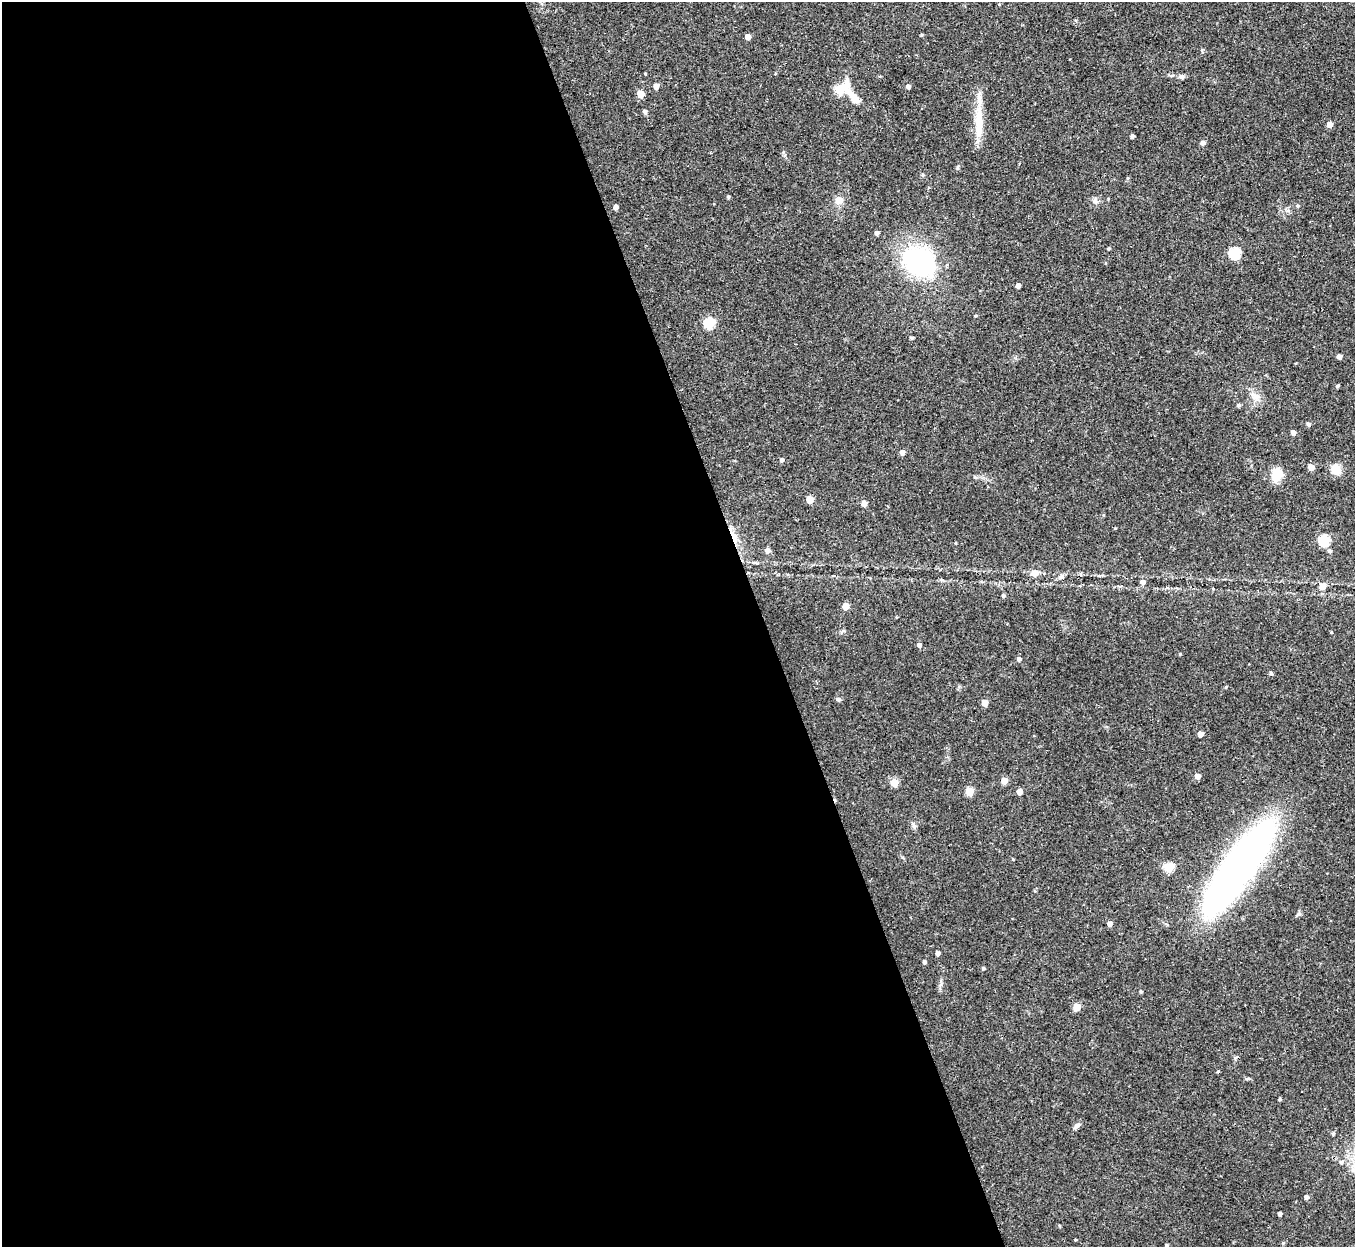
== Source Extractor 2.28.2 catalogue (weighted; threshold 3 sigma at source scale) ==
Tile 9 of 4 x 4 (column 1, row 3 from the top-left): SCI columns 1-1353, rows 1388-2632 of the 5413 x 5393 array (HDU 1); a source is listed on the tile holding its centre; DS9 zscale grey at full resolution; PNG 1357 x 1249 px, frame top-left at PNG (2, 2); no overlay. Shown black and unused: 56% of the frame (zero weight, under 2 of 3 exposures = <1% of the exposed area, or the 3 px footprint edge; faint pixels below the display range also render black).
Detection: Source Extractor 2.28.2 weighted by HDU 2 'WHT'; one run over the whole footprint, this tile lists its part. Background 0.0562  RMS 0.0055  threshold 0.0246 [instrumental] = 3 sigma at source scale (4.5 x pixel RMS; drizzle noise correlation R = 1.50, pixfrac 1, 0.05/0.05 arcsec/px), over >= 5 px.
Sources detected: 88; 1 cosmic-ray / hot-pixel residue — not listed; the other 87 listed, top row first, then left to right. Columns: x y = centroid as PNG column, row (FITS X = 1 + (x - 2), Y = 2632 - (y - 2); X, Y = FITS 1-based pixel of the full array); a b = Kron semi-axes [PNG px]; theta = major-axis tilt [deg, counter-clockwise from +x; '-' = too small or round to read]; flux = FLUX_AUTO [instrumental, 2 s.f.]
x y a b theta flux
922 35 5 3 - 0.57
748 37 4 4 - 4.4
1181 77 9 6 -12 1.5
656 86 5 4 - 3.3
908 87 4 4 - 2
840 90 9 6 32 30
641 94 5 5 - 7.8
854 99 17 10 -60 5.5
645 112 5 4 - 1.6
979 123 44 10 -89 14
1330 124 5 4 - 4.4
1132 136 4 4 - 1.5
1203 143 5 5 - 2.1
1128 178 5 3 - 0.6
928 187 3 3 - 0.71
728 197 4 3 - 0.96
839 200 6 6 - 7
1095 201 8 7 - 1.8
1297 206 5 4 - 0.86
615 207 5 4 - 2
877 233 5 4 - 1.5
1108 248 4 3 - 0.61
1235 253 6 5 - 50
919 262 27 21 -32 85
1018 286 4 4 - 2.8
709 323 6 5 - 40
911 338 4 3 - 0.93
1339 357 4 4 - 2.3
1337 386 4 4 - 0.86
1255 397 18 7 -48 4.2
1238 405 5 4 - 1.1
1308 424 5 4 - 1.3
1293 433 4 4 - 2.4
902 453 5 4 - 2.5
782 460 4 4 - 1.3
1311 467 5 4 - 5.6
1336 469 13 11 -65 6
1277 474 17 14 83 7.6
975 477 5 5 - 0.67
810 499 5 5 - 11
864 503 5 4 - 3.5
734 536 18 6 -71 5.1
1324 540 5 5 - 43
955 543 4 3 - 0.41
767 551 5 5 - 2.6
1329 551 5 5 - 0.96
1035 573 10 7 7 3.7
1143 582 6 5 - 2.7
1322 586 7 6 - 5.3
1003 596 5 4 - 0.81
845 606 5 5 - 8.7
1331 632 4 3 - 0.45
919 645 5 5 - 1.5
1180 654 4 3 - 0.48
1019 659 5 5 - 1.4
1271 673 5 4 - 1
1226 687 4 3 - 0.57
838 699 6 5 - 0.92
985 703 5 5 - 7
1200 734 4 4 - 4.2
1197 776 4 4 - 4.3
1004 781 5 5 - 6.3
894 783 5 5 - 13
969 792 5 5 - 16
1019 792 5 4 - 4
914 825 9 5 -60 1.4
1013 859 3 3 - 0.42
1168 867 5 5 - 27
1239 868 92 23 55 350
1298 914 7 5 22 1
1109 924 5 4 - 2.4
937 953 4 4 - 1.9
924 962 4 4 - 1.2
983 968 4 4 - 0.91
1141 991 4 3 - 0.67
1076 1007 5 5 - 11
1218 1072 4 4 - 0.6
1248 1079 7 3 9 0.77
1279 1099 4 4 - 0.72
1077 1125 10 5 38 1.9
1333 1134 4 4 - 0.86
1341 1162 5 4 - 1.2
1306 1197 4 4 - 2
1280 1214 4 3 - 1.4
1059 1225 4 3 - 0.52
1283 1243 4 4 - 0.54
1166 1245 3 3 - 0.82
Overlapping masked pixels (flux is a lower limit): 1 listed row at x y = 734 536
Isophote crosses this tile's border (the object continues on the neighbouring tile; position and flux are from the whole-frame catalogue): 1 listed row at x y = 1166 1245
Unlisted compact peaks at least as high as the median listed source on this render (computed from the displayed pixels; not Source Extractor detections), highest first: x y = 1202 50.